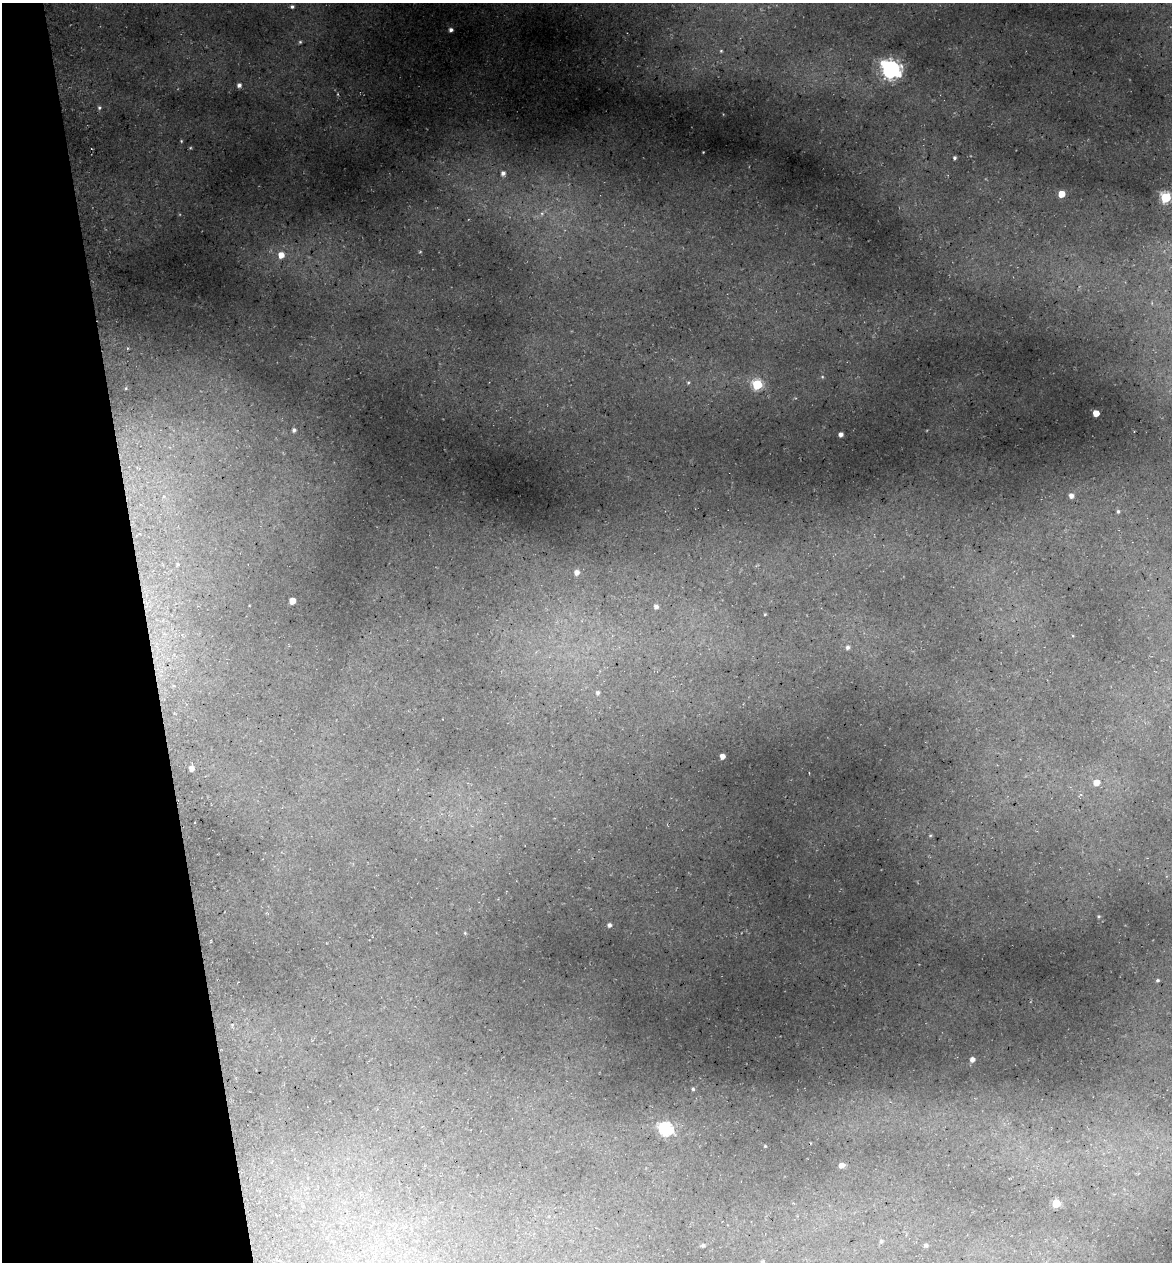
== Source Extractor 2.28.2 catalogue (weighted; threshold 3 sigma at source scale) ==
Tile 5 of 4 x 4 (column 1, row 2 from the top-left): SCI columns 145-1314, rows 2597-3856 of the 4922 x 5194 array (HDU 1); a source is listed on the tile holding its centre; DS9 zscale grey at full resolution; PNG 1174 x 1264 px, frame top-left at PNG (2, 3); no overlay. Shown black and unused: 13% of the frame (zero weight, under 3 of 5 exposures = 5% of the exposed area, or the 3 px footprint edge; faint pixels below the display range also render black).
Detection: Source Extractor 2.28.2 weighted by HDU 2 'WHT'; one run over the whole footprint, this tile lists its part. Background 0.16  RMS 0.0083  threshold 0.0373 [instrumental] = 3 sigma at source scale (4.5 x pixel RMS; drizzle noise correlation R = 1.50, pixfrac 1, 0.0396/0.0396 arcsec/px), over >= 5 px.
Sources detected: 49; all 49 listed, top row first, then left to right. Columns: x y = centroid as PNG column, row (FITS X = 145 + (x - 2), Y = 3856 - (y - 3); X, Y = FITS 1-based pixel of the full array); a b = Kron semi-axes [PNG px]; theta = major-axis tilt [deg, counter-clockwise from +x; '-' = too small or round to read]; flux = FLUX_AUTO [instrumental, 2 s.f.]
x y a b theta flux
292 7 4 3 - 1.5
451 30 4 4 - 2.5
300 42 4 4 - 1
721 51 5 5 - 1.2
891 69 8 7 - 450
239 85 5 5 - 2.7
99 108 6 5 - 1.5
181 141 4 4 - 0.76
703 152 2 2 - 0.5
955 158 4 3 - 1.5
503 173 5 4 - 2.7
1061 194 5 5 - 14
1166 197 6 5 - 81
542 214 8 6 70 2.9
281 255 6 6 - 8.6
822 377 5 4 - 0.89
688 382 5 4 - 1.1
757 385 6 5 - 67
126 388 5 3 - 0.81
1096 413 5 5 - 12
294 430 6 6 - 2.8
841 434 4 4 - 3.2
1071 496 6 5 - 4.3
1118 511 6 4 -76 1.4
178 564 5 4 - 1
577 572 6 5 - 4.7
292 601 5 5 - 11
656 606 6 5 - 3.3
765 614 4 3 - 0.74
848 647 5 5 - 2.6
598 693 6 5 - 2
722 756 4 4 - 5.7
191 768 5 5 - 4.7
1096 782 6 5 - 8.7
930 835 5 3 - 0.96
1098 916 4 4 - 0.91
609 925 4 4 - 2.7
465 933 5 4 - 0.84
1157 980 5 4 - 1.5
972 1059 5 5 - 4.5
693 1089 5 4 - 1.6
666 1129 6 6 - 140
765 1146 3 3 - 0.86
841 1165 5 4 - 4.8
1056 1203 5 5 - 28
881 1241 6 5 - 2.1
703 1245 5 4 - 1.8
926 1245 6 5 - 2.3
762 1262 6 5 - 1.5
Isophote crosses this tile's border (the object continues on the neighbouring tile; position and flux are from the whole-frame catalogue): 1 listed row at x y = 762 1262